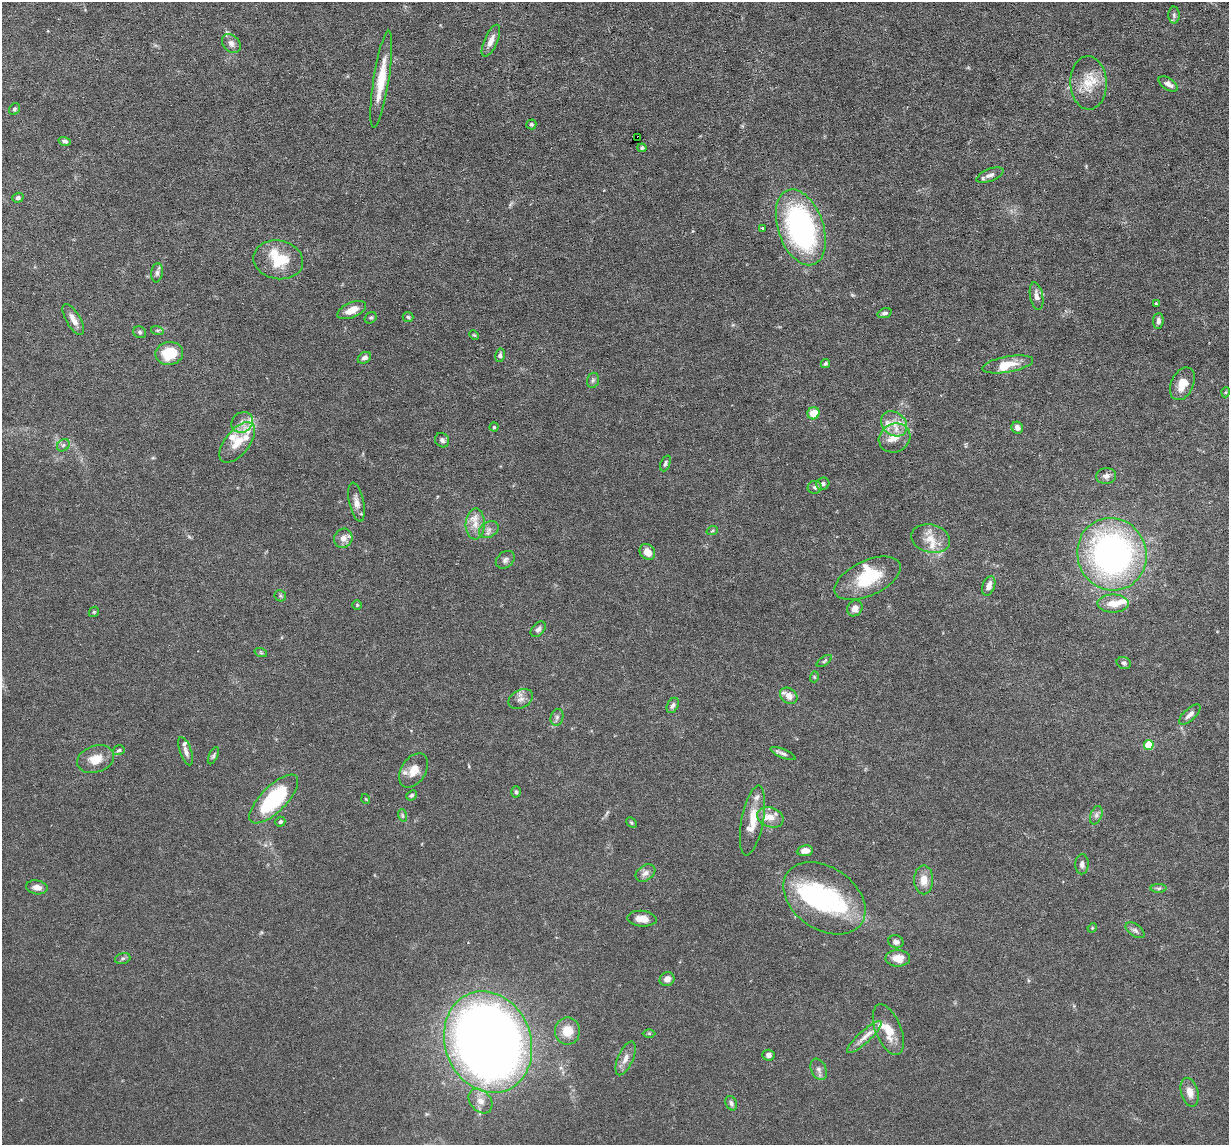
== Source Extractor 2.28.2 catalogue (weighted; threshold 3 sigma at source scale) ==
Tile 10 of 4 x 4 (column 2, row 3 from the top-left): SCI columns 1227-2453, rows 1262-2404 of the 4906 x 4927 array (HDU 1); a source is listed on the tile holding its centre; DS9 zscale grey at full resolution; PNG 1231 x 1147 px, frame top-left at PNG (2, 2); each listed source drawn as its Kron ellipse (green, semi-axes under 4 px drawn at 4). Shown black and unused: <1% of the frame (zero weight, under 3 of 6 exposures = <1% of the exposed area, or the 3 px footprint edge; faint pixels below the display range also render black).
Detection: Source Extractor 2.28.2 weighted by HDU 2 'WHT'; one run over the whole footprint, this tile lists its part. Background 0.0968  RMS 0.0042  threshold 0.0172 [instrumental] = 3 sigma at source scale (4.09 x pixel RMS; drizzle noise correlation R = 1.36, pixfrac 0.8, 0.05/0.05 arcsec/px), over >= 5 px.
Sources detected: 135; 2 inside a brighter object's white glare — neither listed nor drawn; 16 inside a brighter listed object's ellipse — not listed separately; the other 117 listed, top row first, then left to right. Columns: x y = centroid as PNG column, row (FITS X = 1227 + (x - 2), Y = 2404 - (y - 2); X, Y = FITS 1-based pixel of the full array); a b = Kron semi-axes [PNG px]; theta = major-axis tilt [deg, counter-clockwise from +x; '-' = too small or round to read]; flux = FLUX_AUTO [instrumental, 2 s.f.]
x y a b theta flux
1174 15 8 5 -89 1
491 41 17 6 66 3.2
231 43 10 8 -49 1.9
381 79 49 7 81 11
1088 83 26 18 -88 9.6
1168 84 11 5 -33 2.1
14 109 6 5 - 0.67
531 124 5 5 - 0.62
637 138 3 3 - 1.6
65 141 6 4 -17 1
642 148 4 4 - 0.64
990 175 14 6 21 2
18 198 6 5 - 0.9
801 227 39 22 -71 89
763 228 3 3 - 0.51
278 260 25 19 -11 14
157 273 9 6 82 1.2
1036 296 14 6 -79 2.3
1156 303 4 3 - 0.45
352 310 15 7 24 4.3
885 313 7 4 19 1
408 317 5 5 - 0.57
371 318 6 5 - 0.65
73 319 17 7 -60 3.1
1158 321 8 5 84 1.4
157 330 6 4 -18 0.59
140 332 7 5 -35 0.75
474 335 5 3 - 0.39
169 353 14 11 9 12
500 355 7 5 79 0.92
364 358 7 5 33 1.6
825 364 5 4 - 0.7
1008 364 26 8 10 6.1
593 380 8 5 74 0.88
1182 384 17 11 65 6.1
1226 392 5 3 - 0.34
813 413 6 6 - 6.9
242 422 11 9 39 2.9
894 424 14 11 -42 5
494 427 4 4 - 0.6
1017 428 6 5 - 1.8
895 438 16 14 26 5.4
442 440 7 6 - 1.3
237 442 24 12 51 7.2
63 445 7 5 45 0.9
665 463 8 4 68 0.95
1106 476 10 8 7 1.7
823 484 6 6 - 1.2
815 487 7 6 - 1
356 502 20 7 -78 2.7
475 524 15 9 88 4
489 529 10 7 30 1.8
712 531 6 3 19 0.39
343 538 10 9 - 3.1
931 539 19 14 -14 6.2
647 552 8 7 - 4.1
1112 554 36 34 -67 130
505 560 10 7 38 1.5
867 578 35 17 25 18
989 586 10 6 70 2.9
280 596 6 5 - 0.65
1113 604 15 9 -1 4.7
357 605 5 5 - 0.47
855 608 8 7 - 2.5
94 612 5 4 - 0.58
538 629 9 6 47 1.3
261 653 6 4 -19 0.53
824 661 9 3 34 0.64
1124 663 7 5 -17 0.85
814 677 5 3 - 0.44
789 696 9 7 -38 3.4
521 699 13 9 28 2.3
673 705 8 5 63 1.3
1190 715 13 5 42 1.9
557 717 8 6 75 1.1
1149 745 5 5 - 13
119 750 6 4 17 0.65
186 751 15 6 -70 1.9
783 753 13 4 -23 1.2
213 756 9 4 65 0.8
96 759 19 13 20 6
414 770 19 12 57 5.5
516 792 5 4 - 0.62
412 795 6 4 41 0.77
274 799 32 13 45 35
366 799 5 3 - 0.32
402 815 6 4 -71 0.62
1096 815 9 5 69 1.2
770 817 13 9 -19 4.1
752 821 35 11 79 8.1
280 822 5 4 - 0.76
631 823 6 4 -44 0.48
805 851 8 5 8 3.1
1082 864 10 6 89 1.5
645 873 11 7 34 2.1
924 880 14 9 -90 4.1
37 887 11 7 -9 2.4
1159 888 8 4 1 0.8
824 898 45 31 -34 43
642 919 15 8 -5 3.9
1092 928 5 4 - 0.37
1135 930 11 6 -34 1.2
896 942 7 6 - 1.5
123 958 8 5 18 0.83
898 958 12 8 0 5
667 979 7 6 - 2.7
888 1030 27 12 -67 7.9
567 1031 13 12 - 6.8
649 1033 6 4 0 0.6
864 1037 23 6 43 3.4
488 1042 52 43 -69 480
768 1055 6 5 - 1.4
626 1058 18 7 67 3
819 1069 11 7 -66 1.7
1190 1092 15 8 -75 3.5
480 1101 14 10 -48 3.5
731 1103 7 5 -64 1.1
Overlapping masked pixels (flux is a lower limit): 1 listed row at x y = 637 138